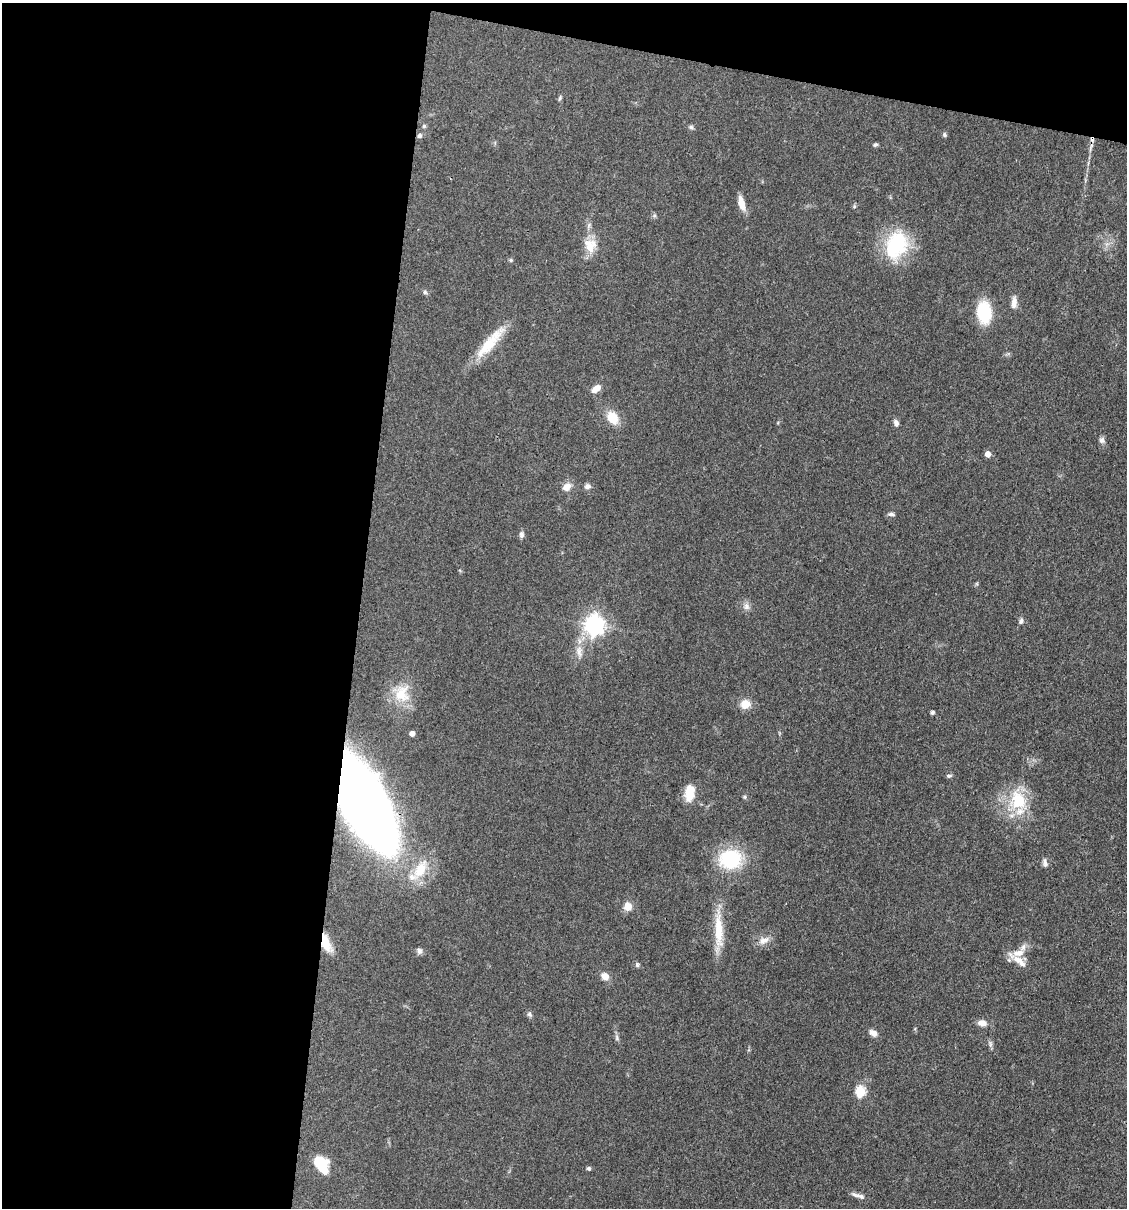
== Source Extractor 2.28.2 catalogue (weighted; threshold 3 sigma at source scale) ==
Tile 1 of 4 x 4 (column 1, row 1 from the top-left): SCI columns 233-1357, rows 3622-4827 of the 4848 x 4827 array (HDU 1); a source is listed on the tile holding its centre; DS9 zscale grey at full resolution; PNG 1129 x 1210 px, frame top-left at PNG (2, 3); no overlay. Shown black and unused: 36% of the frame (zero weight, under 3 of 4 exposures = <1% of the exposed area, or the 3 px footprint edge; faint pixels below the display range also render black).
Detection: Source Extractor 2.28.2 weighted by HDU 2 'WHT'; one run over the whole footprint, this tile lists its part. Background 0.0764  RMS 0.0059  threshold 0.0266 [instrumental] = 3 sigma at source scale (4.5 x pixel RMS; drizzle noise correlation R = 1.50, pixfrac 1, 0.05/0.05 arcsec/px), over >= 5 px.
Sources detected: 62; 1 cosmic-ray / hot-pixel residue — not listed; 4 inside a brighter listed object's ellipse — not listed separately; the other 57 listed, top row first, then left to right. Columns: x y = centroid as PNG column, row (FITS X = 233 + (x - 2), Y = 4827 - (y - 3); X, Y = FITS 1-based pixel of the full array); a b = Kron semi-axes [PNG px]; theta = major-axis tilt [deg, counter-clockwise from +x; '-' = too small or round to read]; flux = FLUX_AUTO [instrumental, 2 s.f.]
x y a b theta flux
560 98 6 4 71 0.88
424 126 6 5 - 0.86
691 127 6 6 - 1.1
944 135 7 5 -70 1
419 136 5 5 - 1.8
875 145 6 4 26 1
742 203 16 7 -73 6.4
854 206 6 3 -73 0.76
896 245 30 21 65 44
590 246 19 16 -75 10
511 260 5 4 - 0.84
425 292 6 5 - 1.1
1014 302 16 7 88 3.7
984 312 16 11 -85 35
490 343 51 12 50 18
596 389 11 7 37 4.5
613 418 15 11 -53 11
896 423 9 6 -65 1.9
1101 440 8 7 - 1.8
988 454 5 5 - 4.7
587 486 8 7 - 1.9
566 487 13 8 45 4.4
891 514 9 4 -4 1.5
521 535 9 6 90 1.7
746 606 10 8 -82 2.8
1021 621 8 5 64 1.5
594 625 8 7 - 300
579 651 18 8 -85 5.2
402 694 25 20 76 16
745 704 10 10 - 6.8
932 712 4 3 - 1.5
412 734 4 4 - 3.5
949 776 7 4 0 1.1
690 793 20 11 82 10
745 797 5 5 - 0.88
1018 800 29 22 -70 25
364 802 56 28 -65 870
731 859 19 17 7 42
1045 863 11 6 -79 2.2
420 869 24 14 59 15
628 906 9 8 - 5.9
719 930 49 10 -88 17
764 940 15 9 21 4.6
326 943 22 9 -68 10
1023 947 10 6 74 2.4
419 951 8 7 - 1.8
1019 961 24 9 -40 7.1
637 965 6 5 - 1.1
605 976 9 7 -36 4.4
529 1014 8 6 -46 1.3
982 1023 11 7 -8 4.2
873 1033 10 7 -38 3.1
617 1038 9 4 -90 1.3
860 1092 6 5 - 37
320 1163 12 9 -31 23
589 1168 5 5 - 1.1
855 1195 12 5 -18 2.1
Overlapping masked pixels (flux is a lower limit): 3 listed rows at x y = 419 136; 364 802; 326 943